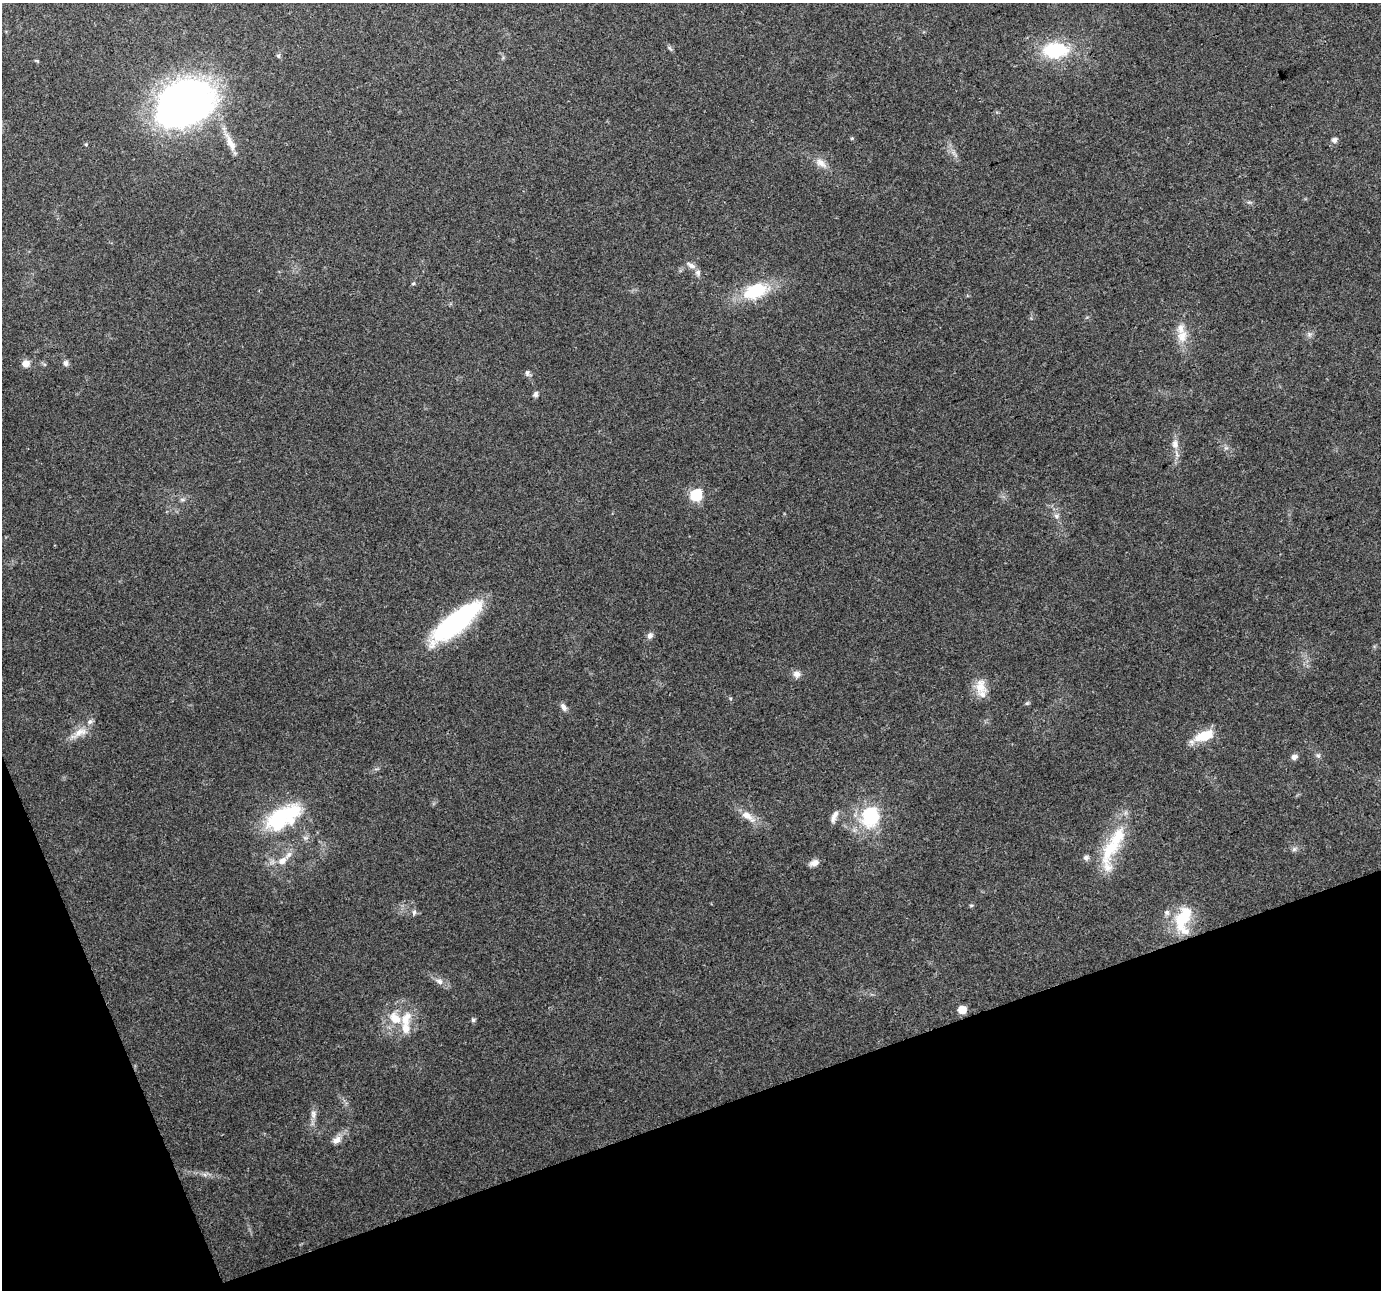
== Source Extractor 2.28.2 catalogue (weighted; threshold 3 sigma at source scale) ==
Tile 14 of 4 x 4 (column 2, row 4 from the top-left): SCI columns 1379-2757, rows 77-1364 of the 5516 x 5358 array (HDU 1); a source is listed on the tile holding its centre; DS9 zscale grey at full resolution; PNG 1383 x 1292 px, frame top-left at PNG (2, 3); no overlay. Shown black and unused: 17% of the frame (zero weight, under 3 of 4 exposures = <1% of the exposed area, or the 3 px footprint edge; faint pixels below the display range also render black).
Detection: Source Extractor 2.28.2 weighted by HDU 2 'WHT'; one run over the whole footprint, this tile lists its part. Background 0.102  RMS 0.0055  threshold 0.025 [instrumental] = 3 sigma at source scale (4.5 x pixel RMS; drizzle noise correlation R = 1.50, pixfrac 1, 0.0396/0.0396 arcsec/px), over >= 5 px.
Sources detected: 60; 10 inside a brighter listed object's ellipse — not listed separately; the other 50 listed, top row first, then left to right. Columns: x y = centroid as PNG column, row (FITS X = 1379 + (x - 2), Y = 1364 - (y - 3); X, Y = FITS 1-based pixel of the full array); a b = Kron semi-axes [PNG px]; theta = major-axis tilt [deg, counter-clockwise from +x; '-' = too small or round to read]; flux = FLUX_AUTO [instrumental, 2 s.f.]
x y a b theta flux
670 48 10 4 -56 1.1
1056 50 28 16 2 34
278 56 6 5 - 0.9
37 61 6 3 -19 0.54
185 103 47 36 24 320
1334 140 7 7 - 1.8
230 143 29 8 -65 7.3
86 144 4 3 - 0.55
821 163 17 9 -37 5.1
691 265 14 6 -30 2.7
413 283 5 4 - 0.69
755 291 25 14 19 32
1309 334 8 5 -45 1.4
1182 336 18 14 72 8.1
66 363 8 6 -89 1.9
26 364 9 8 - 4.3
527 373 9 6 -59 1.5
535 394 7 6 - 1.5
1175 444 13 9 -79 4.2
696 495 6 6 - 63
182 500 7 4 0 1.1
1056 516 8 6 -4 1.6
455 622 50 16 39 110
650 635 9 7 68 2.2
796 674 9 8 - 3.1
980 686 21 15 -80 8.3
1027 703 7 4 44 0.85
563 707 11 6 -53 2.5
79 733 28 10 30 7.6
1204 736 25 10 22 16
1318 756 6 5 - 1.2
1294 757 7 6 - 2.4
748 816 24 9 -35 7.3
834 816 17 6 68 3.4
870 816 18 16 79 39
283 817 48 24 29 46
1294 849 7 6 - 1.5
1110 850 43 19 58 26
282 861 13 9 38 5
814 863 12 8 19 3.2
971 905 6 4 0 0.71
414 912 8 6 76 1.4
1167 912 8 8 - 1.9
1183 919 34 17 79 25
439 981 12 8 -26 3.3
962 1010 6 5 - 11
405 1019 22 13 64 11
473 1020 5 5 - 1.4
313 1114 12 8 -88 3.1
336 1140 16 9 33 4.3